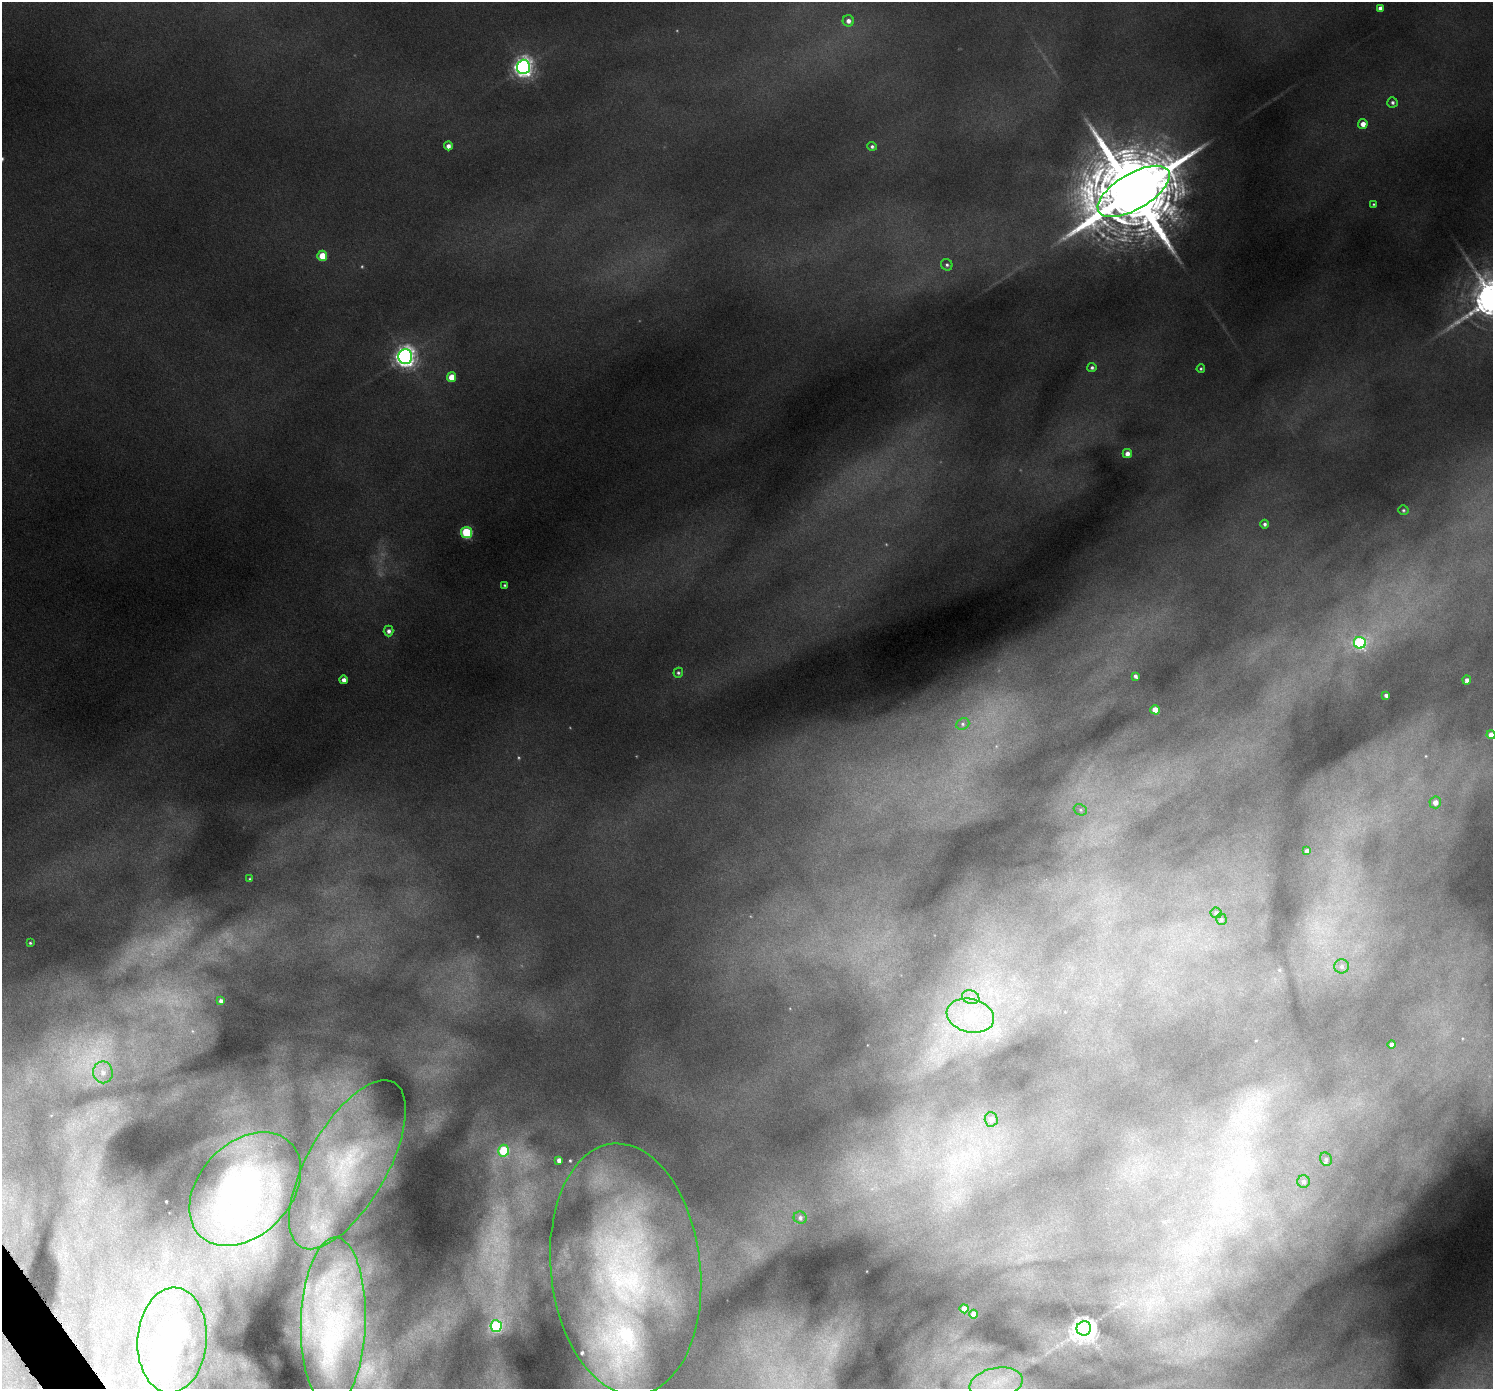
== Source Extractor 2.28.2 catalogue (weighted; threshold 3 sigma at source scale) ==
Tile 7 of 4 x 4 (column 3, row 2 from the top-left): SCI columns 2988-4478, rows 2935-4321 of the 5973 x 6009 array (HDU 1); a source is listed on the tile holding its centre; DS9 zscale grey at full resolution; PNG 1495 x 1391 px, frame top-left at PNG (2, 2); each listed source drawn as its Kron ellipse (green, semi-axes under 4 px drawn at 4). Shown black and unused: <1% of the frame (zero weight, under 4 of 8 exposures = <1% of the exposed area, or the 3 px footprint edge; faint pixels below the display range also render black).
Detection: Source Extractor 2.28.2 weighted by HDU 2 'WHT'; one run over the whole footprint, this tile lists its part. Background 0.141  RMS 0.0091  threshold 0.037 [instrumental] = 3 sigma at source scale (4.09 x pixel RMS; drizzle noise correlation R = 1.36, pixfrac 0.8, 0.05/0.05 arcsec/px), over >= 5 px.
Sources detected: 64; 2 too faint to see at this stretch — neither listed nor drawn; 3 inside a brighter listed object's ellipse — not listed separately; the other 59 listed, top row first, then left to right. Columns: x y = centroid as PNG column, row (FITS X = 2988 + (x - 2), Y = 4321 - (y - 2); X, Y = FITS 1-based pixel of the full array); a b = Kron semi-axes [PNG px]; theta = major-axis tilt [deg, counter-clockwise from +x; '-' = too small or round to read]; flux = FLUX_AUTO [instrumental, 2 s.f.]
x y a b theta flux
1380 8 4 4 - 2.9
848 21 5 5 - 3.2
523 67 7 6 - 310
1392 102 5 5 - 1.7
1363 124 5 4 - 5.3
448 146 4 4 - 3.1
872 146 5 4 - 1.4
1134 191 40 18 30 14000
1374 204 4 3 - 0.76
322 256 5 5 - 15
947 265 6 5 - 1.5
405 356 7 7 - 380
1092 368 5 4 - 1.5
1201 369 4 3 - 0.85
451 377 5 4 - 10
1127 454 4 4 - 3.9
1403 510 5 4 - 1.1
1265 524 4 4 - 1.7
467 533 5 5 - 53
504 585 4 4 - 0.99
389 631 5 5 - 2.5
1360 643 6 6 - 93
678 673 5 5 - 1.2
1135 676 4 3 - 1.9
344 680 4 4 - 3.2
1467 680 4 4 - 2.5
1386 695 4 3 - 1.8
1155 710 5 4 - 8.7
963 724 7 5 22 1.9
1491 735 4 4 - 6.4
1435 802 6 6 - 5.1
1080 810 7 5 -23 1.5
1307 851 4 4 - 3.6
250 879 4 3 - 0.67
1216 913 5 5 - 1.7
1221 919 6 5 - 1.4
30 943 3 3 - 0.76
1341 966 7 7 - 2.7
971 997 9 6 -20 4.1
221 1001 4 4 - 2.2
970 1016 24 16 -14 29
1392 1045 4 4 - 3.6
103 1072 11 10 - 7.3
991 1119 7 6 - 4.1
504 1151 6 5 - 37
1326 1159 7 6 - 1.7
559 1160 4 4 - 3.3
347 1165 94 40 60 140
1304 1182 6 6 - 2.1
245 1189 65 46 47 190
800 1218 7 6 - 2.2
626 1269 126 75 -84 310
964 1309 4 4 - 6.9
974 1314 4 4 - 6
333 1322 84 32 88 200
496 1326 6 6 - 60
1084 1328 7 7 - 640
172 1340 53 34 86 69
996 1383 27 15 12 29
Isophote crosses this tile's border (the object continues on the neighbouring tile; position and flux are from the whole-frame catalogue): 2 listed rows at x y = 1491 735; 333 1322
Unlisted compact peaks at least as high as the median listed source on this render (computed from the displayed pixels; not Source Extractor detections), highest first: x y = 1480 306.